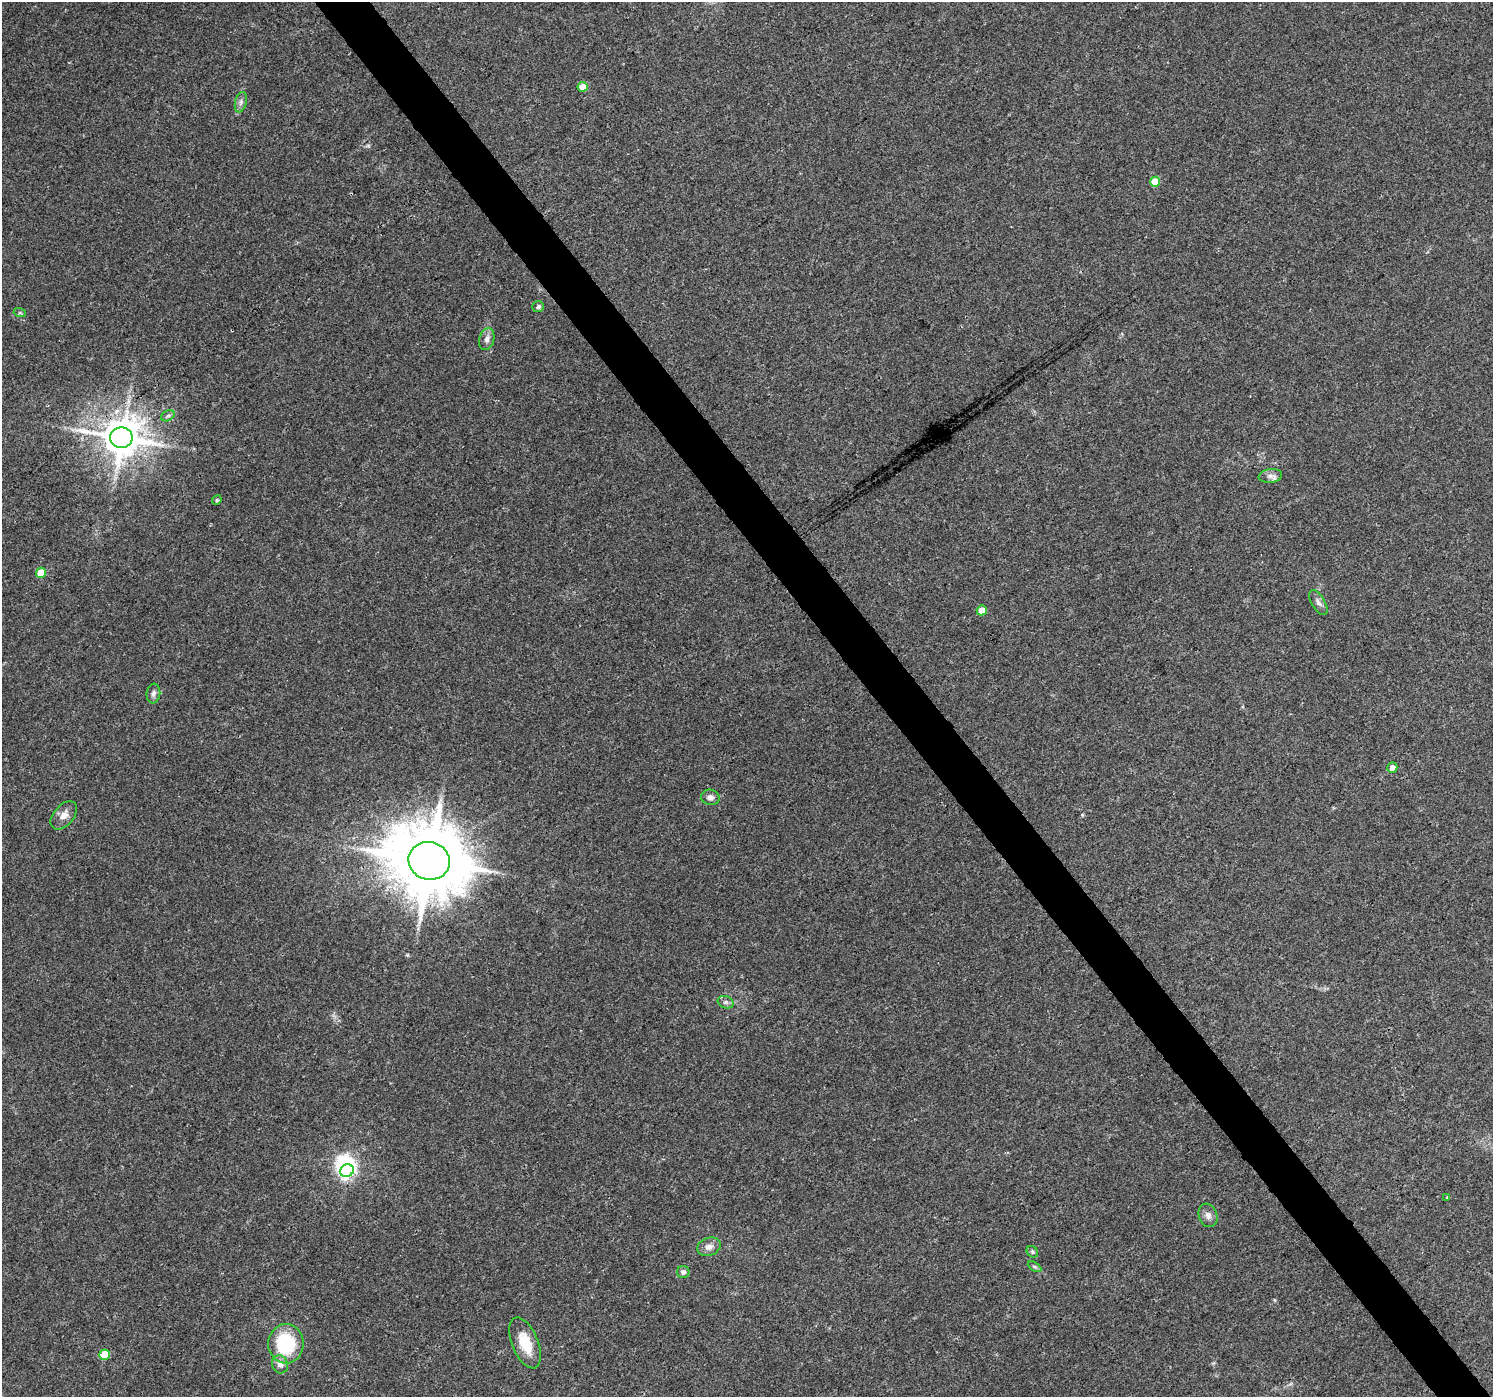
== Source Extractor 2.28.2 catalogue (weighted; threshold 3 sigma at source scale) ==
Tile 6 of 4 x 4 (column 2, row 2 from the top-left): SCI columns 1497-2987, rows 2986-4380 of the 5969 x 5907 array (HDU 1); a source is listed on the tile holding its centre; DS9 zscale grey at full resolution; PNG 1495 x 1399 px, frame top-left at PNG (2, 2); each listed source drawn as its Kron ellipse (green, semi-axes under 4 px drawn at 4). Shown black and unused: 4% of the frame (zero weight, under 3 of 4 exposures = <1% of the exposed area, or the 3 px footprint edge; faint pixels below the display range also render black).
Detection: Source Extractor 2.28.2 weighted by HDU 2 'WHT'; one run over the whole footprint, this tile lists its part. Background 0.0342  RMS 0.0035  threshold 0.0158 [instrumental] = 3 sigma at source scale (4.5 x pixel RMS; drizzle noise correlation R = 1.50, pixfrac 1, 0.0396/0.0396 arcsec/px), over >= 5 px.
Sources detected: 31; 1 inside a brighter object's white glare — neither listed nor drawn; the other 30 listed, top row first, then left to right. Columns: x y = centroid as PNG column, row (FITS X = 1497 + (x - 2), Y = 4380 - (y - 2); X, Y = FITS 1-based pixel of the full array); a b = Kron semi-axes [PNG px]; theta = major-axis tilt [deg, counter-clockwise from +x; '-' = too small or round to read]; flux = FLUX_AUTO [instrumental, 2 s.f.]
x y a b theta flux
583 87 5 5 - 4.8
241 102 10 5 77 1.2
1155 182 5 5 - 9.1
538 307 6 5 - 0.95
20 313 6 4 -18 0.49
487 339 11 7 75 1.7
168 416 7 5 30 0.74
121 438 11 10 - 1100
1270 476 12 7 7 1.6
217 500 5 4 - 0.45
41 573 5 5 - 7.2
1318 602 14 6 -59 1.5
982 610 5 5 - 3.8
153 693 10 7 83 1.3
1392 768 5 5 - 1.9
710 797 9 7 -12 1.6
64 815 16 10 50 3
429 861 21 18 -13 3700
726 1002 8 6 -20 1
347 1171 7 6 - 100
1447 1197 4 3 - 0.3
1208 1215 12 9 -70 2
709 1247 12 9 20 2.2
1032 1252 6 5 - 0.61
1035 1267 7 4 -31 0.58
683 1272 6 6 - 1.3
525 1343 27 13 -67 9.2
286 1344 20 17 86 24
105 1355 5 5 - 13
280 1364 9 8 - 2.4
Overlapping masked pixels (flux is a lower limit): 2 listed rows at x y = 121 438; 429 861